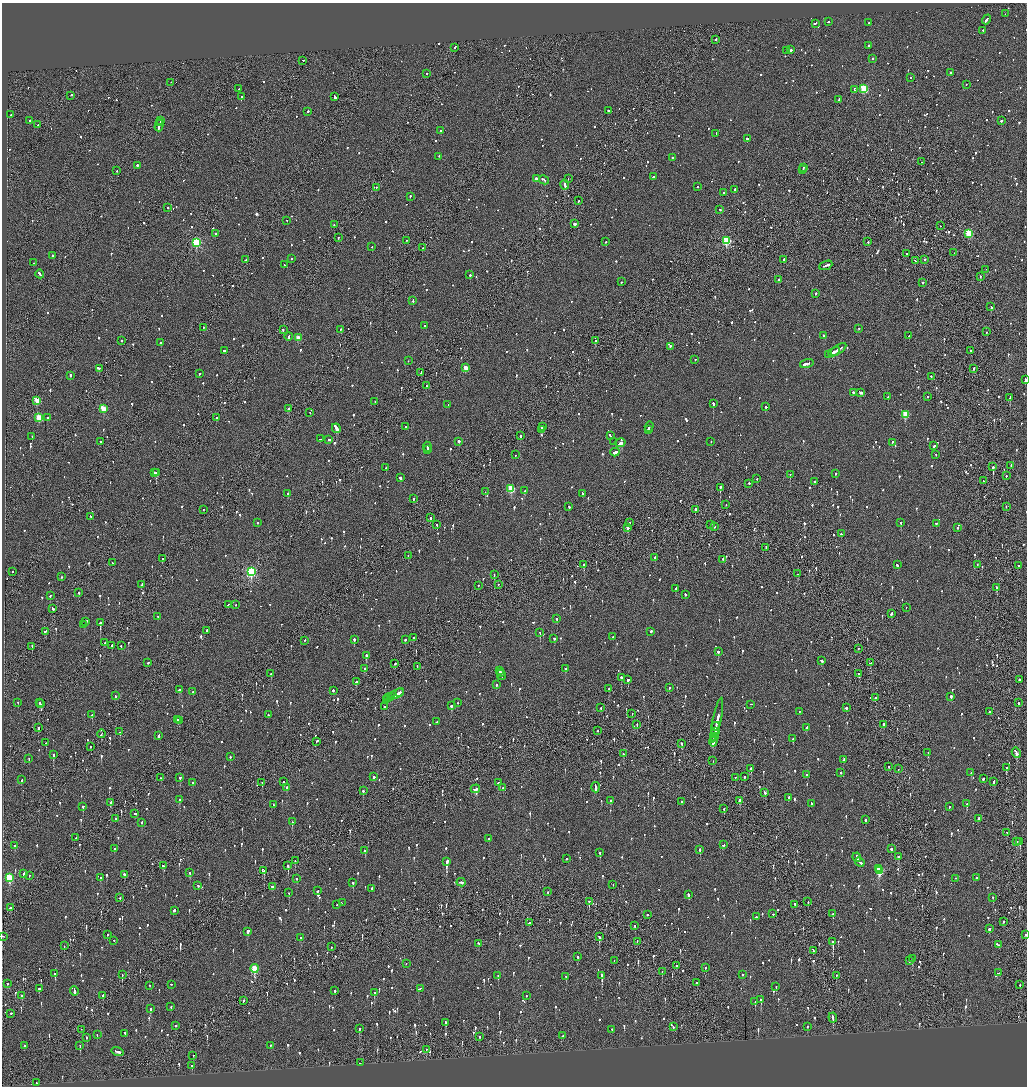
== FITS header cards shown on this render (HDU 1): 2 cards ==
NAXIS1  =                 2050
NAXIS2  =                 2168

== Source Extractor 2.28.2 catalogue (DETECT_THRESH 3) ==
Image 2050 x 2168 px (HDU 1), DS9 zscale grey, zoomed out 1/2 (1 PNG px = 2 x 2 image px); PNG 1029 x 1088 px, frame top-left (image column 2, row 2168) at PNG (2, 3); each listed source drawn as its Kron ellipse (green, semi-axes under 4 px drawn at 4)
Background -0.0841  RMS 0.063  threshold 0.188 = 3 sigma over >= 5 px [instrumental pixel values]
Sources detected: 1699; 98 cannot appear on this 1/2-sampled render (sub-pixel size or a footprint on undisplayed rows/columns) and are neither listed nor drawn; of the other 1601, the 500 brightest by FLUX_AUTO listed and drawn (1101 fainter detections omitted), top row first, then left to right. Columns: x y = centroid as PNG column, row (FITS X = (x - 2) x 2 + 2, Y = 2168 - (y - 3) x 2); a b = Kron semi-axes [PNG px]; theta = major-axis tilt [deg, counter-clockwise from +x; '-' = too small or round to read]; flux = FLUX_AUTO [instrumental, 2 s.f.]
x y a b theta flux
1005 14 2 1 - 67
987 20 5 2 - 190
828 22 2 2 - 70
869 23 2 2 - 280
815 24 3 1 - 210
983 31 2 2 - 78
716 40 2 2 - 100
869 46 2 2 - 77
455 48 3 2 - 110
791 50 2 2 - 140
786 51 2 2 - 63
872 59 2 2 - 92
302 61 3 1 - 91
950 73 2 2 - 230
427 74 2 2 - 160
911 78 2 2 - 73
171 83 2 2 - 110
966 85 2 1 - 66
238 89 2 1 - 120
864 89 3 3 - 910
855 90 2 2 - 94
71 96 3 1 - 100
242 97 2 2 - 130
335 97 4 2 - 2500
839 100 4 2 - 120
608 111 2 2 - 160
307 112 2 2 - 180
11 115 2 1 - 74
29 121 2 1 - 96
160 121 2 2 - 73
1001 121 2 2 - 180
160 123 2 1 - 70
38 125 2 2 - 170
159 126 6 2 75 270
441 131 2 2 - 150
716 134 2 2 - 150
747 139 2 2 - 290
439 157 2 2 - 110
672 158 2 2 - 66
921 162 2 2 - 80
137 166 2 2 - 140
803 168 3 2 - 140
802 170 4 2 - 170
117 171 2 2 - 62
653 177 2 2 - 200
536 179 2 2 - 130
568 179 2 1 - 81
544 180 5 2 - 260
565 185 5 2 - 350
697 187 2 2 - 120
376 188 2 2 - 90
735 190 3 2 - 120
724 193 3 2 - 81
410 197 3 2 - 94
579 201 3 2 - 73
168 208 2 2 - 90
720 210 2 2 - 71
287 221 2 2 - 71
574 224 2 2 - 710
334 225 2 1 - 100
940 226 2 1 - 98
216 234 2 2 - 100
969 234 3 3 - 820
338 238 2 2 - 82
407 241 2 2 - 60
726 241 3 3 - 930
606 242 2 2 - 270
868 242 2 1 - 82
196 243 4 3 - 1200
372 247 2 2 - 150
422 248 2 1 - 120
954 253 2 1 - 73
906 254 3 2 - 120
53 256 2 2 - 62
291 259 2 2 - 82
246 260 3 1 - 470
784 260 3 2 - 130
925 260 2 2 - 110
915 261 2 2 - 79
33 263 2 2 - 73
284 265 2 2 - 110
826 266 7 2 21 300
986 270 2 1 - 84
40 274 4 2 - 180
470 275 2 2 - 380
980 277 2 2 - 72
778 280 2 2 - 150
621 282 2 2 - 150
923 283 2 2 - 80
816 294 2 2 - 180
413 301 3 2 - 97
991 307 3 2 - 220
425 326 2 2 - 260
203 328 2 2 - 71
858 329 2 2 - 79
283 330 2 2 - 68
340 330 2 2 - 59
986 332 2 2 - 86
824 336 2 2 - 110
909 336 2 2 - 80
289 337 4 2 - 250
298 338 3 2 - 190
122 341 2 2 - 140
596 341 2 1 - 140
161 343 2 2 - 120
670 347 2 2 - 82
837 350 10 2 32 460
224 351 2 2 - 78
971 351 2 1 - 200
834 352 6 2 27 340
828 355 3 2 - 230
695 360 2 2 - 63
408 361 2 1 - 140
807 364 7 2 16 320
466 368 3 3 - 210
99 369 2 2 - 200
974 369 2 2 - 260
421 373 3 1 - 79
199 374 2 2 - 140
70 376 2 2 - 110
931 377 2 2 - 88
1025 380 3 2 - 140
426 386 2 1 - 89
853 393 2 2 - 85
861 393 4 2 - 220
888 397 2 2 - 71
927 397 2 2 - 82
1010 398 4 2 - 300
37 401 3 3 - 300
375 402 2 2 - 61
713 404 2 2 - 520
448 405 2 2 - 62
766 407 2 2 - 210
103 409 3 3 - 340
289 409 2 2 - 79
310 413 2 2 - 66
905 415 3 3 - 420
39 418 3 3 - 390
48 418 2 2 - 80
217 418 2 2 - 240
406 427 2 2 - 63
542 427 2 2 - 370
649 427 5 2 - 190
336 429 5 2 - 710
541 429 3 2 - 98
648 430 2 1 - 84
521 436 2 2 - 490
610 436 3 2 - 160
32 437 2 2 - 220
320 439 2 1 - 69
329 440 2 2 - 250
100 442 2 2 - 62
459 442 2 2 - 250
614 442 2 2 - 60
711 442 2 2 - 100
620 443 5 2 - 790
892 443 2 2 - 150
934 446 2 2 - 99
427 447 5 2 - 220
428 450 2 2 - 88
615 453 4 2 - 150
515 455 2 1 - 76
936 455 2 1 - 73
1011 466 2 2 - 64
993 467 2 2 - 740
386 468 2 2 - 120
155 473 2 2 - 360
156 473 3 2 - 420
835 474 2 2 - 68
790 475 2 1 - 110
1006 476 2 2 - 120
400 478 2 2 - 350
757 479 2 2 - 60
983 481 2 1 - 60
815 482 2 2 - 140
749 484 2 2 - 65
720 488 2 2 - 500
511 489 3 3 - 570
525 491 3 2 - 99
485 492 2 1 - 300
288 494 2 2 - 100
582 494 3 2 - 120
414 499 2 2 - 110
726 505 2 1 - 60
569 507 2 2 - 93
1006 507 2 1 - 89
203 510 2 2 - 63
695 510 2 2 - 430
91 517 3 2 - 70
430 518 2 2 - 280
258 523 2 2 - 150
630 523 2 2 - 130
901 523 2 2 - 270
936 524 2 2 - 73
437 525 2 2 - 77
710 525 2 1 - 140
714 527 3 2 - 64
628 528 3 2 - 210
957 528 2 2 - 89
841 534 3 2 - 130
766 548 2 1 - 83
408 556 2 2 - 60
655 558 2 2 - 150
162 559 2 2 - 82
723 560 2 2 - 78
112 563 2 1 - 97
584 565 2 2 - 190
897 565 3 2 - 70
977 565 2 2 - 61
1018 566 2 2 - 61
13 572 2 2 - 60
251 572 4 3 - 1700
797 574 2 2 - 96
494 575 2 1 - 180
62 577 2 2 - 86
141 585 3 2 - 110
498 585 2 2 - 66
478 586 2 2 - 77
997 588 2 2 - 150
676 589 3 2 - 94
79 593 2 2 - 94
685 595 2 2 - 230
50 596 2 2 - 130
228 605 2 2 - 89
236 605 2 2 - 75
906 608 2 2 - 70
53 609 3 2 - 170
891 614 3 2 - 160
158 617 2 2 - 64
557 619 2 2 - 110
86 622 3 2 - 95
100 623 3 2 - 930
84 625 2 2 - 91
206 631 2 2 - 110
45 632 3 2 - 160
651 632 2 2 - 340
540 633 2 2 - 320
613 637 2 2 - 100
414 638 2 2 - 100
554 639 2 2 - 100
354 640 2 2 - 300
405 640 2 2 - 110
305 641 2 2 - 66
105 643 2 1 - 120
112 646 2 2 - 92
121 646 2 2 - 84
32 647 3 1 - 82
858 649 2 2 - 110
718 652 2 2 - 440
366 656 2 2 - 340
822 661 3 2 - 140
147 663 2 1 - 360
870 663 2 2 - 110
395 664 3 2 - 110
417 667 3 2 - 100
364 669 2 2 - 170
566 669 2 2 - 240
499 671 2 2 - 96
500 673 2 2 - 210
271 674 2 2 - 62
859 674 2 2 - 63
501 675 5 2 - 260
621 678 2 2 - 340
628 680 3 2 - 260
1019 680 2 2 - 560
356 682 3 2 - 130
496 685 2 2 - 120
669 688 2 2 - 72
609 689 2 2 - 69
179 690 4 2 - 220
333 691 2 2 - 99
193 692 2 2 - 85
400 693 3 2 - 110
397 694 8 2 27 330
115 696 2 2 - 120
391 697 4 2 - 150
951 697 3 2 - 150
388 698 4 2 - 180
876 698 2 2 - 540
387 700 3 2 - 120
18 703 2 2 - 88
39 703 2 2 - 78
458 703 2 2 - 130
1019 703 2 2 - 89
41 704 2 2 - 110
751 705 3 1 - 100
451 706 2 2 - 160
384 707 2 2 - 110
601 708 2 2 - 63
846 708 2 2 - 550
799 712 2 2 - 60
989 712 2 2 - 66
632 714 2 2 - 71
92 715 2 2 - 270
268 715 2 2 - 180
178 720 2 2 - 83
179 721 3 2 - 100
717 721 23 2 79 610
437 722 2 2 - 87
637 725 2 1 - 73
883 725 2 2 - 110
716 727 4 1 - 180
38 728 2 2 - 170
807 728 3 2 - 78
597 731 3 1 - 59
120 732 2 1 - 62
715 732 3 2 - 350
101 734 4 2 - 120
715 734 3 2 - 190
158 736 3 2 - 250
714 737 3 2 - 210
793 739 2 2 - 140
714 740 7 2 80 360
317 742 3 2 - 140
46 743 2 2 - 150
681 744 2 2 - 170
91 747 2 2 - 64
928 753 2 2 - 120
1016 753 5 2 - 590
624 754 2 2 - 92
53 755 2 2 - 410
230 757 2 2 - 66
29 759 2 2 - 61
844 760 2 2 - 76
713 761 2 2 - 99
889 767 2 2 - 110
1006 768 2 1 - 310
751 769 2 2 - 200
898 769 2 1 - 230
841 773 2 2 - 62
971 773 2 2 - 63
806 775 3 2 - 73
374 777 2 2 - 140
744 777 2 2 - 84
161 778 2 2 - 140
180 778 2 2 - 130
735 778 2 2 - 69
983 779 2 2 - 170
22 780 2 2 - 72
284 782 2 2 - 64
994 782 3 2 - 190
193 783 2 2 - 87
262 783 2 1 - 72
499 783 4 3 - 210
287 788 2 2 - 81
503 788 2 2 - 61
596 788 5 2 - 330
475 789 5 2 - 160
363 791 3 2 - 80
765 793 3 2 - 120
789 798 3 2 - 84
180 800 2 2 - 220
611 801 2 2 - 64
739 801 3 2 - 130
681 802 2 2 - 74
111 803 3 2 - 130
811 804 3 2 - 99
967 804 2 2 - 120
273 805 3 2 - 73
83 807 2 2 - 110
949 807 2 2 - 130
724 809 3 2 - 90
135 814 2 2 - 150
115 819 2 1 - 150
978 819 3 2 - 100
865 820 2 2 - 110
292 822 2 2 - 64
141 823 2 2 - 94
1007 833 2 2 - 75
76 838 2 2 - 65
489 839 2 2 - 82
1017 842 2 2 - 64
1020 842 2 2 - 190
723 845 2 2 - 98
15 846 2 2 - 230
115 849 3 2 - 75
891 849 2 2 - 120
700 850 2 2 - 170
365 851 2 2 - 130
600 853 2 2 - 150
898 857 2 2 - 310
857 858 5 2 - 610
566 859 2 2 - 61
295 861 2 2 - 63
447 862 3 2 - 1100
860 862 5 2 - 230
164 866 3 2 - 75
288 866 3 2 - 250
879 869 4 1 - 250
264 871 3 2 - 80
879 871 4 3 - 660
190 873 2 2 - 85
24 874 4 2 - 120
125 875 3 2 - 88
29 876 2 2 - 92
9 878 4 3 - 750
100 878 2 2 - 160
976 878 2 2 - 76
296 879 2 2 - 63
956 879 2 2 - 67
353 883 2 2 - 150
461 883 4 2 - 170
613 885 2 1 - 100
198 886 2 2 - 61
272 887 3 2 - 90
372 889 2 2 - 280
318 891 3 2 - 110
548 892 2 2 - 190
289 893 2 2 - 91
688 895 3 2 - 120
120 898 2 1 - 230
993 898 2 2 - 64
589 902 3 2 - 62
808 902 2 2 - 73
342 903 2 1 - 74
337 905 2 2 - 120
794 905 2 1 - 210
10 908 3 2 - 79
174 911 2 2 - 220
773 914 2 2 - 67
833 914 2 2 - 230
648 915 2 2 - 79
756 917 2 2 - 270
1003 922 2 2 - 72
529 923 3 2 - 87
635 926 2 2 - 110
989 929 3 2 - 98
247 932 2 2 - 310
107 935 2 2 - 140
1026 935 2 1 - 140
3 937 2 1 - 67
599 937 4 2 - 210
301 938 2 2 - 75
114 941 2 1 - 70
637 942 2 1 - 270
833 942 3 2 - 910
479 944 2 2 - 88
999 945 2 2 - 120
64 946 2 1 - 120
331 947 2 1 - 85
813 951 4 2 - 150
577 957 2 2 - 150
913 959 3 2 - 140
614 961 2 2 - 88
909 961 2 2 - 170
406 964 2 1 - 160
676 966 3 1 - 72
706 968 2 2 - 180
254 969 4 3 - 570
662 972 2 1 - 98
998 973 2 2 - 110
55 974 3 2 - 81
122 975 2 1 - 180
743 975 2 2 - 68
498 976 2 2 - 140
602 976 3 2 - 430
836 976 2 2 - 120
566 977 2 2 - 71
697 983 2 1 - 280
8 984 3 1 - 66
171 985 2 2 - 62
1020 985 2 2 - 63
149 986 2 1 - 240
776 987 2 2 - 60
39 989 2 2 - 110
421 989 2 2 - 72
74 991 5 2 - 330
335 991 2 2 - 170
374 993 2 2 - 240
22 996 3 2 - 75
103 996 3 2 - 100
526 996 2 2 - 82
761 1000 2 2 - 210
243 1001 2 1 - 61
755 1002 2 2 - 240
171 1007 2 2 - 120
150 1009 2 2 - 210
11 1014 2 2 - 120
833 1018 5 2 - 380
445 1023 2 2 - 440
176 1026 2 2 - 69
673 1027 2 2 - 63
807 1027 3 1 - 86
359 1029 2 2 - 130
81 1030 2 1 - 120
612 1030 2 2 - 69
125 1034 4 2 - 110
97 1035 2 2 - 77
563 1036 2 2 - 70
480 1037 3 1 - 180
87 1038 2 2 - 62
24 1046 2 2 - 70
80 1046 2 2 - 280
271 1046 2 2 - 60
427 1050 3 1 - 90
117 1052 6 2 -16 190
193 1056 2 1 - 76
360 1063 2 1 - 74
192 1066 2 2 - 100
36 1083 2 2 - 250
At the frame edge (FLAGS 8, measured only in part): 3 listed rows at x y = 1025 380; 1026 935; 3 937
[1101 fainter detections neither listed nor drawn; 98 sub-pixel or undisplayed-footprint detections neither listed nor drawn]